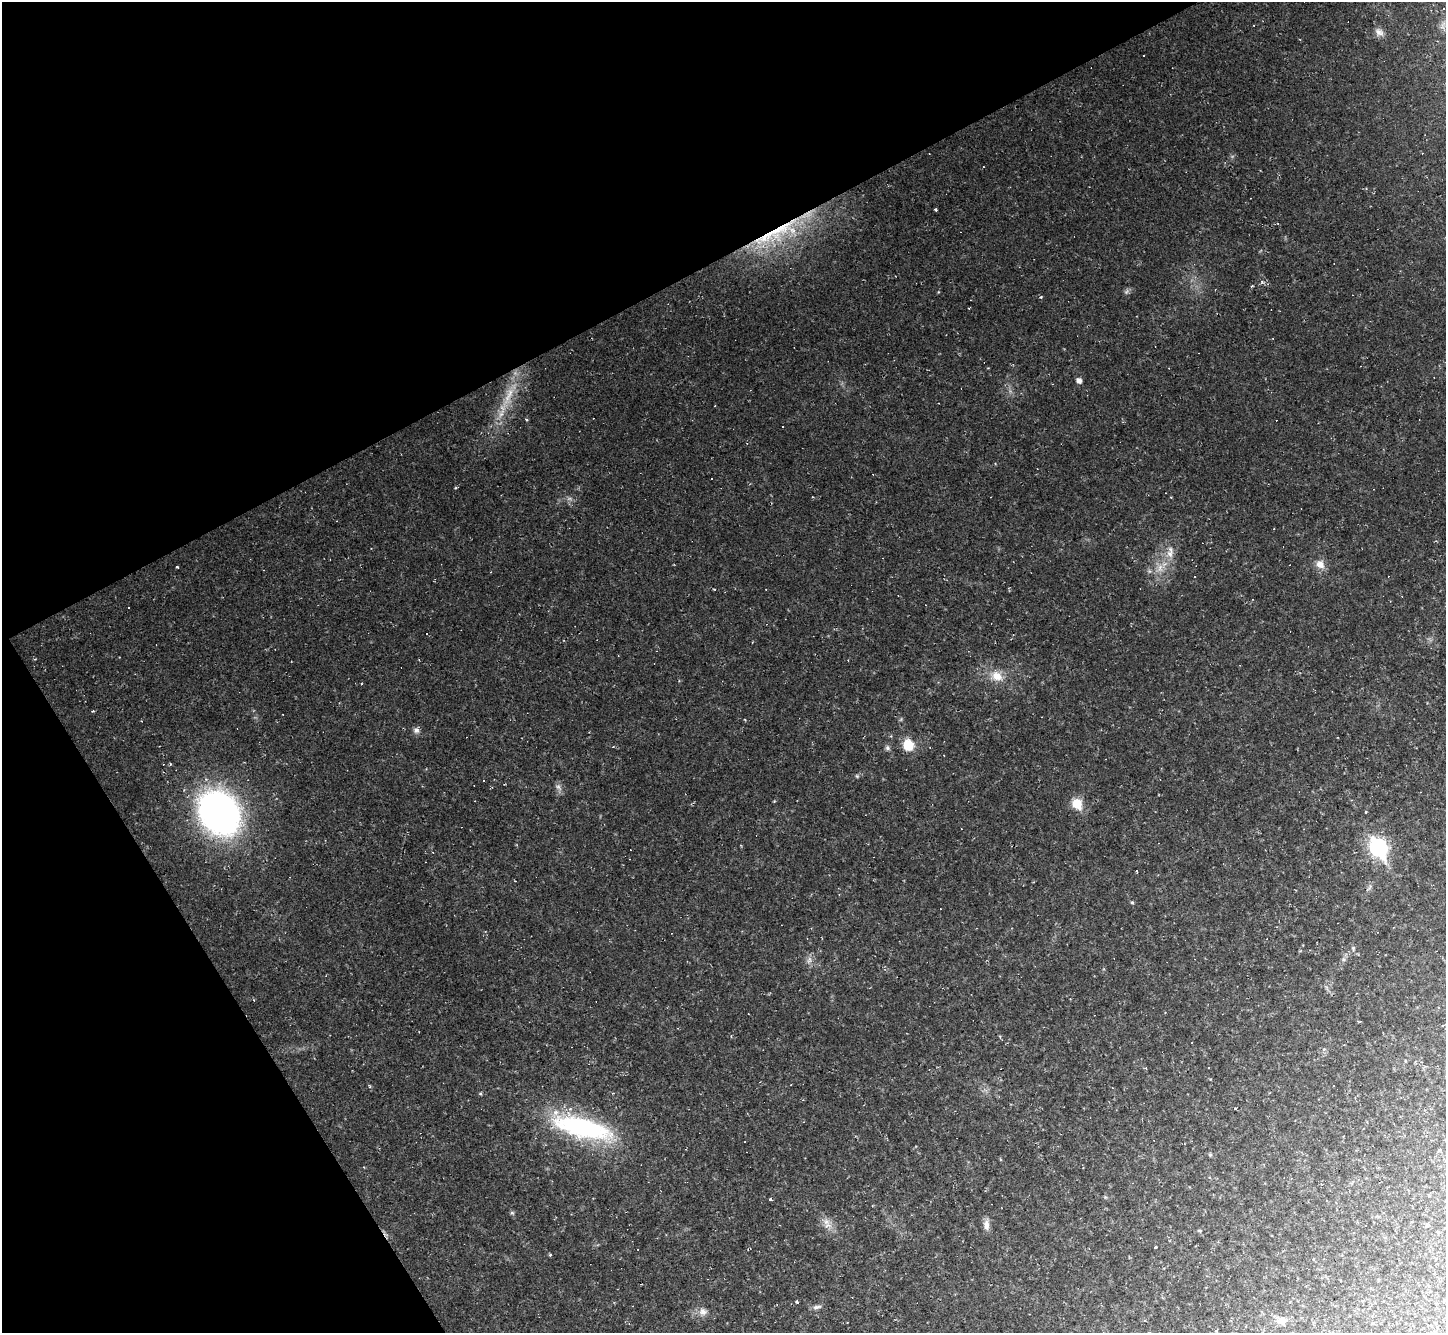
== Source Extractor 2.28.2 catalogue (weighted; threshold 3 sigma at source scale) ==
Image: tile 5 of 4 x 4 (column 1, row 2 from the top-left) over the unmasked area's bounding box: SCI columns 1-1444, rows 2952-4282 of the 5776 x 5767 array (HDU 1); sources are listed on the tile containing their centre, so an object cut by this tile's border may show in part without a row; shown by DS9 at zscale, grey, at full resolution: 1 PNG px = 1 image px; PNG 1448 x 1335 px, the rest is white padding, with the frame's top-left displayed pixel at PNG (2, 2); no overlay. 28% of this frame is shown black and not used: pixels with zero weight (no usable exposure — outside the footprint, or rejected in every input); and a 3 px margin inside the footprint's outer edge (the drizzle kernel's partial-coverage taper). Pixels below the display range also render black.
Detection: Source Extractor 2.28.2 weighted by HDU 2 'WHT'; one run over the whole footprint, this tile lists its part. Background 0.0377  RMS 0.007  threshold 0.0314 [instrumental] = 3 sigma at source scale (4.5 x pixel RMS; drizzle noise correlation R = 1.50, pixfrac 1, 0.05/0.05 arcsec/px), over >= 5 px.
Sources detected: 83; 1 too faint to see at this stretch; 37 cosmic-ray / hot-pixel residue — not listed; the other 45 listed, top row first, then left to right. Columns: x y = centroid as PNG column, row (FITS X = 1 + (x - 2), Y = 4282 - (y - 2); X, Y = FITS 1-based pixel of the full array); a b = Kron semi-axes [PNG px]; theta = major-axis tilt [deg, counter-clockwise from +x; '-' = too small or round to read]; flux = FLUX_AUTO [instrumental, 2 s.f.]
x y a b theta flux
1443 8 3 3 - 7.8
1379 32 12 9 -29 3.8
1144 56 3 3 - 1.3
983 167 2 2 - 0.46
935 209 3 3 - 1.1
1278 224 3 3 - 0.61
775 232 82 16 28 65
1262 282 5 4 - 1
1041 297 4 3 - 0.62
1079 380 5 5 - 3.6
509 395 34 8 66 17
1170 554 11 10 - 6.1
1320 564 11 9 -49 6.3
177 567 3 2 - 0.77
1160 568 13 7 90 5.7
618 655 3 2 - 0.43
997 676 15 12 -19 10
416 730 9 7 -11 2.6
908 745 13 12 - 13
613 747 4 3 - 0.6
887 748 7 5 79 1.7
857 776 5 4 - 0.81
558 787 10 5 -47 2.5
1077 803 6 5 - 32
1366 812 4 3 - 0.59
219 813 36 29 -51 300
1378 848 9 7 -59 240
433 852 3 3 - 0.55
1137 871 3 3 - 2.5
1132 902 4 4 - 0.89
1353 948 7 4 90 1.2
809 960 11 6 71 2.9
1324 1049 5 4 - 0.98
480 1094 5 4 - 0.85
582 1128 78 24 -14 98
1210 1155 5 5 - 0.89
770 1199 3 3 - 5.3
826 1222 10 9 - 4.7
986 1225 15 7 -87 4
1155 1247 3 3 - 6
550 1255 3 3 - 0.84
797 1302 4 3 - 1.1
817 1307 13 5 10 2.4
703 1312 11 10 - 4.3
1281 1320 11 9 6 5.6
Overlapping masked pixels (flux is a lower limit): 1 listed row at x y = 775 232